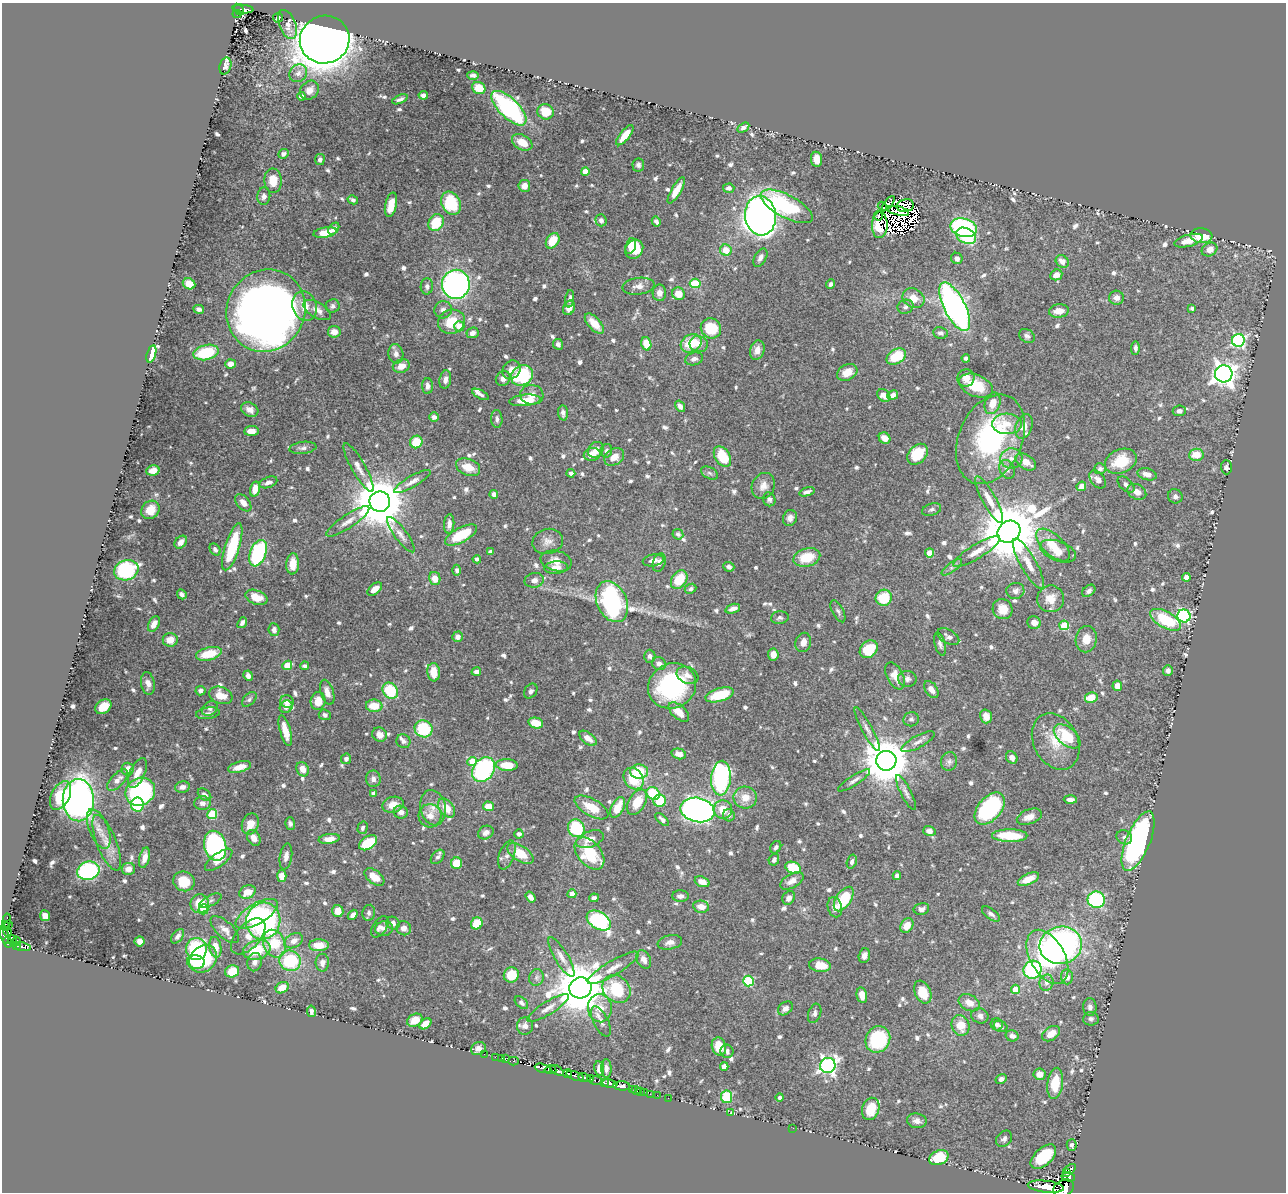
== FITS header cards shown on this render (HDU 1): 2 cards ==
NAXIS1  =                 1284
NAXIS2  =                 1190

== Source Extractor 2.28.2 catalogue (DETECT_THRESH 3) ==
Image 1284 x 1190 px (HDU 1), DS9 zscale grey, 1 PNG px = 1 image px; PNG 1288 x 1194 px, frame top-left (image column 1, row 1190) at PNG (2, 3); each listed source drawn as its Kron ellipse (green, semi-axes under 4 px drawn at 4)
Background 0.398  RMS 0.01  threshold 0.0313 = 3 sigma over >= 5 px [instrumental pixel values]
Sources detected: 824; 13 with non-positive FLUX_AUTO (blend fragments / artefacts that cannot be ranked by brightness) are neither listed nor drawn; of the other 811, the 500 brightest by FLUX_AUTO listed and drawn (311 fainter detections omitted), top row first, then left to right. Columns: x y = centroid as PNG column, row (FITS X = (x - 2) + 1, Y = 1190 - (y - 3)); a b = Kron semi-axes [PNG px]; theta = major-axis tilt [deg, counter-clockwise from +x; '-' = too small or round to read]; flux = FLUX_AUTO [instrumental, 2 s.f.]
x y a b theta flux
239 9 6 4 -56 51
243 9 10 3 -4 87
237 14 4 2 - 4.6
278 18 5 4 - 2.7
288 24 15 8 -68 5.3
325 40 25 24 - 2000
225 66 9 5 73 3.1
298 73 9 8 - 4.4
473 75 6 4 -2 2.1
479 88 7 6 - 12
309 90 10 8 44 5.5
423 95 4 4 - 2.6
301 96 4 4 - 3.3
400 99 8 4 23 2.1
509 108 22 10 -44 100
545 112 8 7 - 16
743 128 6 4 32 2.8
625 135 12 5 51 9.8
522 142 11 7 -30 11
283 154 5 4 - 2.4
320 159 5 5 - 2.4
816 159 8 5 -82 7.9
638 165 6 6 - 2
585 171 4 4 - 9.5
273 181 12 8 -87 12
524 186 6 6 - 6.2
729 188 6 4 4 2.8
676 190 15 5 60 8.7
264 196 9 6 83 3.1
353 200 5 4 - 2
451 203 12 9 -61 38
888 204 9 4 51 2.2
391 205 12 5 78 12
787 206 29 11 -28 69
905 206 9 6 11 9.9
882 207 5 2 - 2.5
898 211 11 4 -13 4.4
760 216 20 15 -84 480
878 216 5 3 - 2.3
601 220 6 5 - 2.6
656 222 5 4 - 2.2
436 223 9 7 65 24
880 225 13 8 89 2.3
964 228 13 9 -15 91
334 229 7 4 52 3.5
325 232 12 5 9 10
966 236 10 7 -28 38
1201 236 11 7 -6 20
553 241 8 6 57 15
1189 241 14 6 15 8.9
631 246 8 5 71 7.8
634 249 10 8 53 17
1209 249 8 6 28 5.9
726 250 6 5 - 11
760 258 10 6 60 3.2
957 258 6 5 - 3.2
1062 261 7 6 - 4.9
1056 275 6 5 - 5
695 283 5 4 - 37
189 284 6 5 - 10
456 284 14 14 - 260
831 284 5 4 - 2.4
427 286 8 6 88 2.3
638 286 16 8 7 5.3
659 293 8 7 - 4.5
678 294 6 6 - 11
913 298 11 9 -30 8.6
1116 298 7 7 - 4.1
570 299 9 4 83 2
304 306 15 12 -73 10
333 306 7 6 - 2.2
905 307 8 7 - 2.2
955 307 27 10 -63 290
569 308 7 5 65 4.5
1192 308 4 3 - 2
199 309 5 4 - 2.7
266 310 42 39 63 820
317 310 15 7 -30 5
443 310 9 8 - 3.5
1059 311 10 6 6 7.5
451 322 14 11 20 18
594 324 12 6 -47 12
459 326 5 5 - 9.7
711 328 10 10 - 25
334 332 6 5 - 5.8
472 333 6 5 - 3
940 333 7 5 -8 2.2
1027 336 8 6 -34 2.4
1238 340 6 6 - 120
691 343 11 8 28 23
558 344 5 4 - 2.1
646 344 7 5 -74 13
699 344 9 8 - 4.9
1135 348 6 4 87 2.1
757 350 10 7 75 6.2
206 352 13 7 13 37
151 354 9 4 74 21
396 354 10 7 -78 3.2
896 356 10 7 30 25
966 358 4 4 - 2.3
694 359 9 6 15 2.9
230 364 5 4 - 5.2
401 366 8 6 20 5.7
511 370 10 8 47 5.5
847 372 11 7 29 9.4
1224 374 8 8 - 620
522 375 11 9 31 60
966 378 9 8 - 6.4
503 379 7 6 - 4.1
445 380 9 6 81 4.1
428 386 8 5 -90 3.3
976 386 17 10 -23 24
480 394 9 3 -28 2.2
532 395 11 10 - 5.6
884 395 7 5 -43 6
893 395 5 4 - 4.1
525 400 15 5 5 13
992 403 11 7 70 10
680 406 6 4 -58 4
250 410 9 6 -29 4.3
1179 411 6 5 - 2.7
563 413 7 5 -84 2.7
434 417 5 4 - 2.1
497 419 9 5 -87 2.3
1007 424 15 10 -3 9.7
1024 426 12 8 70 7.4
251 431 7 5 4 6.9
885 438 6 5 - 6.4
990 439 47 31 67 120
416 442 6 6 - 16
303 448 13 6 7 2.7
596 450 8 7 - 4.4
606 451 7 5 78 2.1
592 454 8 6 12 6.9
917 454 12 8 47 25
1196 455 7 6 - 13
614 457 10 8 30 7.9
722 457 11 7 -57 26
1011 458 11 10 - 6.2
1121 461 16 12 24 23
1026 462 11 7 -33 7.4
359 467 27 7 -60 6.9
468 467 12 8 -20 10
1226 467 7 5 -88 2.1
1007 469 10 7 -62 3.6
1100 469 6 5 - 2.3
153 471 7 5 14 7.7
571 473 4 4 - 2
709 473 9 5 -27 2.1
1147 474 10 5 -15 5.2
1098 479 10 7 -52 3.7
412 481 21 5 30 4.6
268 482 9 5 20 3.4
1126 485 10 6 -44 2.6
763 486 13 11 63 6.2
1081 486 5 4 - 5.6
255 489 8 5 74 8.9
807 492 8 4 18 2.9
1137 492 10 7 -29 5.4
494 494 4 4 - 3.6
1175 496 7 7 - 2.4
769 499 7 6 - 2.2
989 500 26 7 -61 8.6
380 502 10 10 - 4400
243 503 10 6 -50 5.4
932 509 10 6 20 2.1
150 510 10 8 44 11
790 518 8 7 - 3.6
348 521 25 6 34 6.6
449 524 9 5 86 4.3
1009 532 12 10 38 6500
678 534 6 5 - 2
401 535 21 6 -53 4.9
461 535 18 7 28 29
548 541 15 12 14 6.6
181 542 7 5 50 4.6
1053 545 21 10 -43 14
232 547 25 7 73 42
215 549 6 5 - 2.4
977 551 27 7 32 8.6
1058 551 19 10 -21 10
491 552 4 4 - 3.9
258 553 14 8 69 71
930 553 4 4 - 16
807 557 14 9 16 19
477 559 4 3 - 2
653 560 10 6 11 4.2
556 561 16 10 -13 7.3
659 562 9 6 72 3.8
293 564 10 6 86 11
1028 564 28 8 -61 9.6
729 567 6 5 - 2.6
952 567 12 4 36 2.4
556 568 12 6 4 5.4
126 570 12 10 21 66
457 570 5 4 - 2.2
1186 577 4 4 - 6.4
435 579 7 5 -79 8.7
534 580 10 7 13 3.9
679 580 10 7 55 22
375 589 8 5 39 6.1
691 589 6 4 24 2
1015 591 9 8 - 3.3
1089 591 7 5 41 2.4
182 594 5 4 - 2.3
256 597 11 7 -21 12
884 598 8 8 - 26
1051 599 13 13 - 11
612 602 21 15 -66 130
733 609 7 4 19 3.3
1003 609 10 9 - 11
838 611 12 5 -62 2.3
1184 616 7 6 - 120
780 618 9 6 9 2
1166 620 17 8 -28 37
242 623 6 4 52 2.8
1034 623 7 6 - 6.1
154 624 8 5 62 6.3
1064 625 5 5 - 27
274 630 6 5 - 2.7
458 637 5 5 - 3.6
948 637 12 7 -30 3.2
1086 639 13 10 80 8.3
170 640 7 7 - 9.2
803 642 10 7 73 4.7
940 644 12 5 -77 2.7
869 649 10 7 43 27
209 654 13 6 14 19
773 654 6 5 - 5.4
650 656 6 5 - 2.8
659 664 7 6 - 3.7
287 665 5 4 - 15
305 666 4 4 - 2
1168 671 5 5 - 2.8
434 672 9 6 -86 11
476 672 5 4 - 2.8
687 675 11 8 -22 4.3
248 676 5 4 - 3.6
895 676 14 8 -63 9.6
907 679 9 8 - 3.1
148 684 11 7 -80 4.4
672 686 24 22 29 94
1117 686 5 4 - 6.4
931 690 9 6 -55 4.7
201 691 5 4 - 2.4
390 691 9 7 -49 34
531 691 8 6 56 2
327 692 13 6 -72 5.8
221 695 12 8 -20 9.5
719 695 14 6 16 25
1091 697 6 5 - 12
249 699 9 5 45 2
287 701 7 6 - 5.2
318 701 9 7 82 9
374 706 8 6 -1 13
103 707 9 6 36 12
286 707 7 6 - 3.3
210 708 9 6 36 2.8
679 712 12 6 -42 9.1
208 713 12 5 7 2.6
325 715 6 5 - 2.3
986 716 7 6 - 7
911 719 8 7 - 2.1
536 723 7 5 -13 13
424 729 9 8 - 38
867 729 24 5 -62 4.1
285 731 16 5 -75 11
380 735 7 6 - 5.4
1067 736 16 9 -40 26
588 738 10 5 -38 5.4
403 741 7 7 - 2.3
1056 741 30 22 -62 22
918 742 18 6 28 3.9
679 754 7 5 -13 4.6
1012 758 6 5 - 4.1
346 759 5 5 - 2.4
472 761 5 4 - 13
886 761 10 10 - 3300
949 761 9 8 - 2.7
507 765 11 6 -3 15
239 767 12 5 16 8.9
127 769 6 6 - 5.7
303 769 7 6 - 5.8
483 770 13 10 53 90
639 772 9 7 -3 35
137 773 16 7 65 7.2
721 778 17 9 85 120
373 779 8 7 - 3.4
634 779 11 9 -53 25
118 780 13 6 46 5
854 780 19 5 33 3.3
182 787 7 5 14 3.4
140 792 15 13 31 98
373 793 4 4 - 2.1
653 793 7 6 - 33
906 793 19 5 -63 3.4
60 795 15 9 63 22
204 795 7 5 -39 2.7
745 797 12 11 - 9.9
1070 799 6 3 -3 3
78 800 21 15 -89 350
660 801 6 6 - 21
637 802 14 8 59 17
202 803 8 7 - 3.7
137 804 7 6 - 47
393 805 10 8 15 7.8
488 806 5 5 - 8.4
592 807 19 8 -29 15
617 807 11 6 63 14
433 808 18 12 -79 8.8
446 808 11 7 -52 10
723 809 9 9 - 12
990 809 19 11 49 78
698 810 17 12 -11 560
401 812 7 6 - 3.8
212 814 5 5 - 35
729 815 6 5 - 2.2
430 816 12 11 - 6.8
1029 817 13 7 20 6.7
662 819 8 4 -44 2.5
250 824 11 8 68 9.2
290 824 6 5 - 2.1
362 828 6 5 - 2.1
576 828 9 8 - 41
99 829 21 9 -68 7.9
929 831 6 5 - 4.1
486 832 8 6 27 3.8
519 834 4 4 - 2.4
1010 836 18 6 -1 25
1124 837 8 7 - 2.4
254 838 8 6 -60 5.4
329 839 10 5 7 6.2
590 839 14 8 20 7.4
1138 841 32 12 67 200
107 843 29 10 -68 12
368 843 10 6 33 29
215 846 15 11 -75 95
776 847 6 5 - 2
589 853 18 11 -51 41
520 854 15 7 -33 17
507 855 15 7 70 3.9
286 856 13 6 81 4
438 857 8 5 49 2.1
145 858 10 5 76 5.5
219 860 16 6 37 7.3
774 860 6 5 - 2.6
852 862 7 4 73 2
456 863 6 5 - 14
793 868 8 5 -22 30
128 869 7 6 - 5
88 871 11 9 14 96
897 875 4 4 - 2.6
282 876 6 4 90 5.4
374 877 11 6 -37 10
1028 879 11 5 25 11
184 881 11 10 - 15
792 881 13 7 29 5.8
702 882 8 5 -20 6.3
247 892 8 6 22 9
572 894 4 4 - 7.7
680 896 8 5 0 3.4
530 897 6 4 -55 3.5
594 898 5 4 - 2.4
789 898 7 6 - 3.6
844 899 14 7 56 31
1096 900 8 8 - 91
210 901 12 5 27 2
200 904 9 9 - 15
701 907 8 6 -8 8.3
835 907 10 7 -77 5.2
203 909 5 5 - 13
921 909 8 6 13 2.9
338 911 6 5 - 8.3
369 913 8 6 80 2.1
257 914 24 10 31 40
991 914 11 5 -37 2.6
353 915 6 4 50 3.3
45 916 5 5 - 5
6 921 7 3 80 40
263 921 18 17 - 140
599 921 13 8 -32 110
393 923 7 6 - 2.7
477 923 6 5 - 18
9 925 3 3 - 35
907 925 8 6 55 9.2
6 926 4 3 - 52
380 927 12 7 57 3.6
384 928 9 7 11 3.5
404 928 7 7 - 4.2
225 930 18 8 -43 5.5
8 932 4 3 - 22
4 935 8 3 -78 250
178 936 8 5 53 2.9
248 936 22 12 47 10
13 941 6 3 -76 25
17 941 4 3 - 29
139 941 5 5 - 3.9
294 941 10 7 28 5.5
8 942 5 4 - 220
670 942 12 7 12 4.3
274 944 14 11 -66 31
319 945 10 6 -1 12
1061 945 21 18 9 220
17 946 3 3 - 65
23 947 8 3 -9 68
215 947 10 6 -80 11
196 949 11 10 - 58
257 950 14 9 15 24
864 955 7 5 75 3.3
561 957 23 6 -59 5.8
1047 957 29 17 -60 88
203 959 15 12 46 49
644 959 9 6 -62 5.3
290 961 11 10 - 46
196 962 9 6 -7 20
255 962 9 7 74 4
322 963 9 6 90 4.1
820 965 11 6 -7 13
613 968 29 7 31 8.7
1033 970 9 9 - 89
232 971 7 6 - 16
511 975 8 7 - 13
536 977 8 7 - 2.4
1067 977 7 6 - 7.3
748 981 5 5 - 59
1046 983 8 7 - 3.7
282 988 7 5 32 11
580 988 11 10 - 4100
616 989 15 12 -42 39
1015 989 4 4 - 12
923 992 12 8 -66 15
862 995 8 5 -78 7.4
521 1003 8 5 -40 2.1
969 1003 11 8 -29 6.8
1090 1007 9 7 -88 3
548 1008 24 6 32 5.9
600 1008 14 12 -85 12
785 1008 8 6 38 3.7
311 1011 6 4 -80 2.1
815 1013 10 6 70 2.3
980 1016 9 7 -21 3
1091 1019 8 6 4 2.4
415 1020 8 6 29 11
601 1021 16 7 -64 4.4
425 1024 7 4 39 7.3
997 1024 6 6 - 2.6
961 1025 10 9 - 12
525 1026 8 8 - 4.7
1000 1026 7 5 -25 1.9
1051 1034 10 6 33 9.6
1012 1036 6 5 - 3.7
878 1039 13 12 - 54
719 1047 9 7 -72 11
478 1049 8 6 26 3.5
727 1051 7 6 - 2.8
484 1054 2 2 - 2.4
495 1057 2 2 - 5
501 1058 3 2 - 3.8
505 1059 4 3 - 14
513 1061 5 2 - 7.6
828 1065 8 7 - 260
724 1066 4 4 - 6.1
543 1068 8 3 -15 84
606 1068 9 5 -88 3.6
599 1069 7 5 -83 4.4
550 1070 6 3 -5 180
557 1070 8 4 -32 380
567 1074 4 3 - 90
1040 1074 6 5 - 6.3
575 1076 9 3 -19 110
584 1078 6 3 -11 220
591 1079 4 2 - 64
1001 1079 6 5 - 2.9
596 1080 6 3 0 46
604 1083 3 3 - 88
610 1083 8 3 -9 400
1055 1083 16 7 83 19
622 1086 8 4 -2 460
632 1089 3 2 - 6.1
636 1090 4 2 - 7.3
640 1091 2 2 - 4.9
644 1092 2 2 - 8.7
650 1094 2 2 - 4.2
657 1095 2 2 - 4
726 1097 6 5 - 32
780 1097 4 4 - 2.4
668 1098 2 2 - 6.4
871 1109 11 8 70 18
730 1113 3 2 - 120
917 1121 10 7 -9 3.9
793 1128 2 2 - 2.6
1004 1139 9 7 47 2.5
1072 1145 6 5 - 2.5
1043 1157 15 8 43 33
939 1158 10 7 24 23
1070 1169 6 3 31 46
1066 1173 3 2 - 47
1068 1177 7 4 -14 130
1046 1187 18 6 -6 1500
1064 1188 11 8 31 1000
At the frame edge (FLAGS 8, measured only in part): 1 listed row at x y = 1064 1188
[311 fainter detections neither listed nor drawn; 13 non-positive-flux detections neither listed nor drawn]